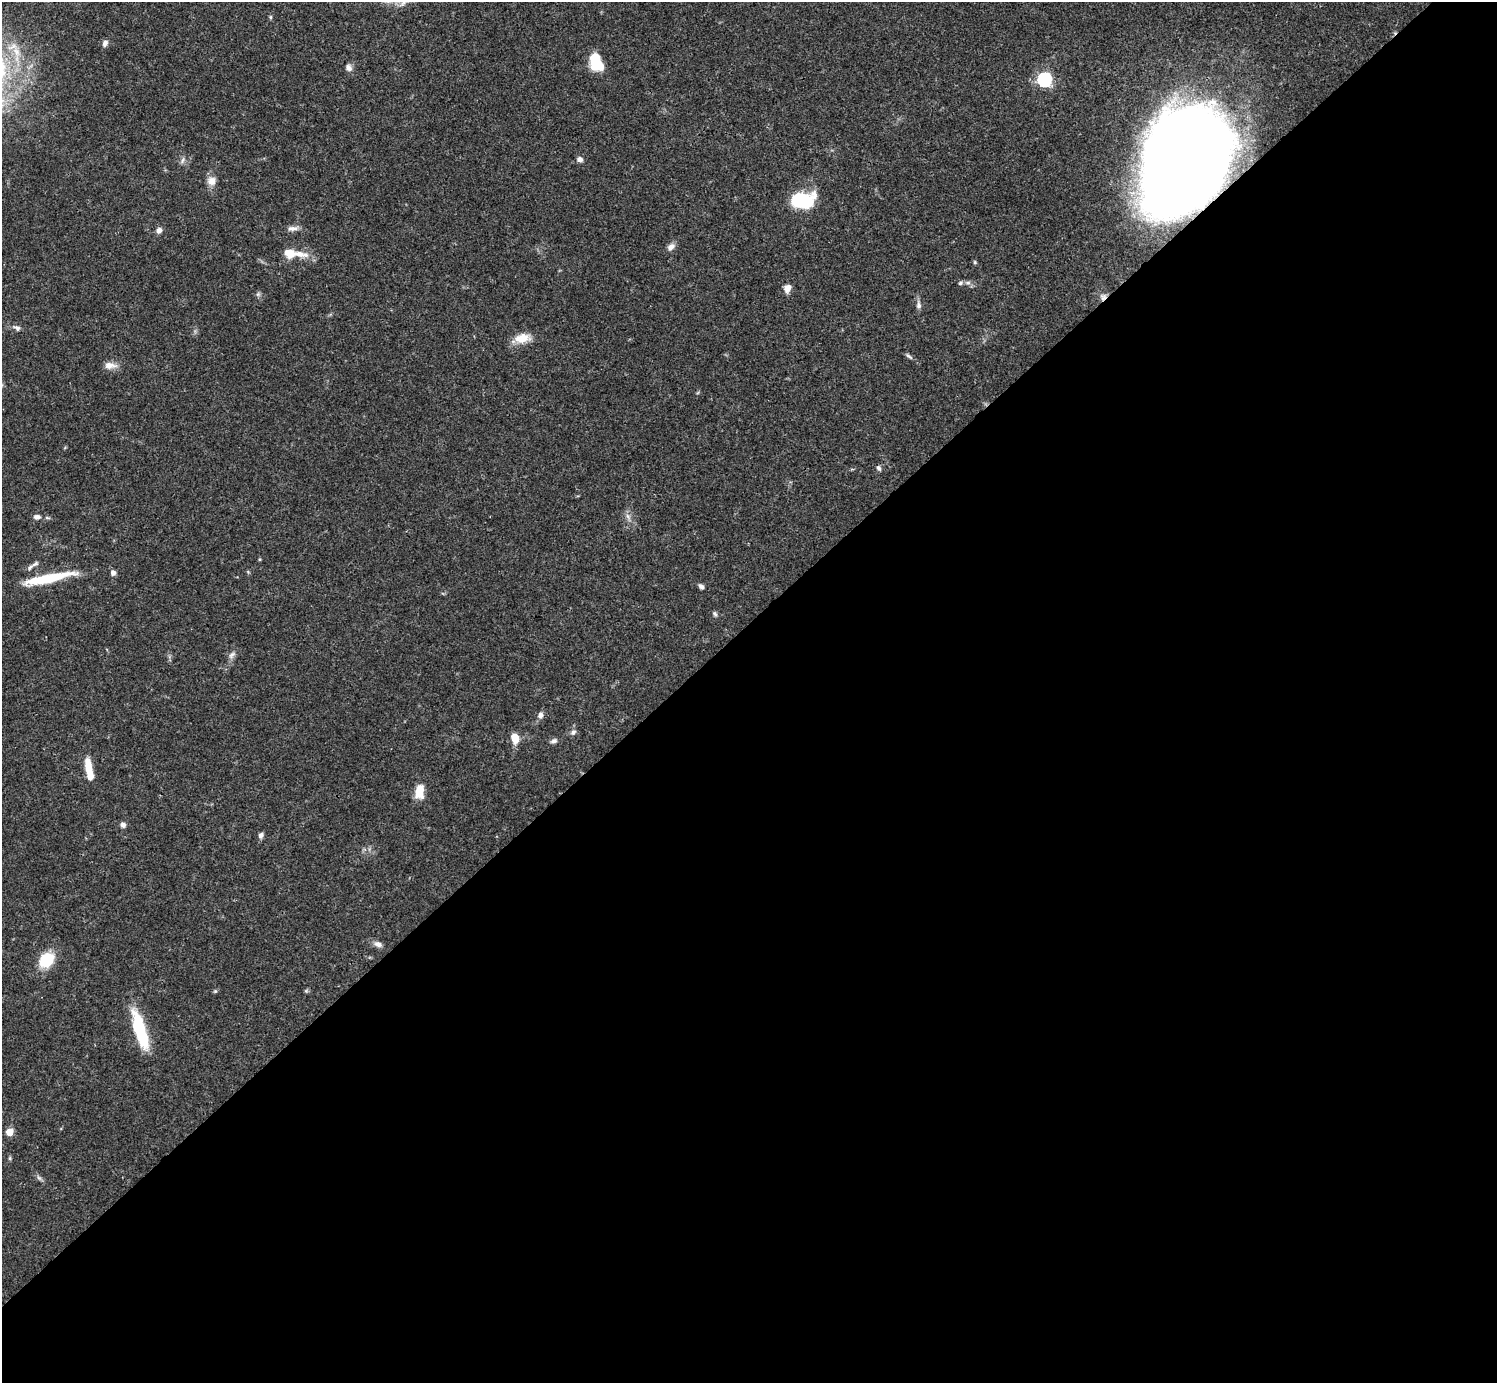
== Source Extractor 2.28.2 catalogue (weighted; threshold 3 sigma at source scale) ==
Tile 15 of 4 x 4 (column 3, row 4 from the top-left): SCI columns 2990-4484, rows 158-1538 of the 5982 x 5981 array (HDU 1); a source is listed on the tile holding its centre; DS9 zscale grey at full resolution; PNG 1499 x 1385 px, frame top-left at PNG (2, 2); no overlay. Shown black and unused: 55% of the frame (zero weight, under 3 of 4 exposures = <1% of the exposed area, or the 3 px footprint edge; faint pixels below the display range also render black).
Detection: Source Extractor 2.28.2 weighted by HDU 2 'WHT'; one run over the whole footprint, this tile lists its part. Background 0.0411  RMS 0.0027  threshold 0.012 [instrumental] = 3 sigma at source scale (4.5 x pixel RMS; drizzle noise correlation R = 1.50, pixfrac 1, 0.05/0.05 arcsec/px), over >= 5 px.
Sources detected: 53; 4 inside a brighter object's white glare — not listed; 2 inside a brighter listed object's ellipse — not listed separately; the other 47 listed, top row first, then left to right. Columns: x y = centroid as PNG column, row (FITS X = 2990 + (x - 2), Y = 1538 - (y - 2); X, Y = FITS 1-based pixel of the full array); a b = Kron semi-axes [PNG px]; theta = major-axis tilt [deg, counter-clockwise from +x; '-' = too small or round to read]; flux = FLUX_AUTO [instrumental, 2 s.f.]
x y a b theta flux
271 17 6 4 -90 0.35
105 43 8 6 70 1.1
595 59 18 11 83 6.8
349 68 10 8 -49 1.2
1044 79 6 6 - 51
580 159 7 6 - 1
182 160 11 5 61 0.76
1185 160 85 61 59 560
212 181 13 11 35 2.2
801 200 16 10 2 27
292 228 16 7 6 1.5
159 230 8 7 - 1
671 247 11 7 43 1.4
289 253 14 9 -14 4
975 262 5 4 - 0.39
968 283 9 4 0 0.77
787 288 9 8 - 1.9
1103 297 10 8 50 1.3
919 305 12 6 -82 1.1
17 328 11 6 -28 1
522 338 21 11 9 4.4
909 356 11 4 -38 0.65
110 365 17 8 -2 2.1
879 468 8 5 -60 0.65
37 517 9 6 7 1.1
259 559 4 3 - 0.29
30 567 12 5 44 0.95
113 573 6 6 - 1
52 578 53 10 13 11
701 586 7 5 -46 0.79
715 614 7 6 - 0.56
232 655 13 6 48 1.1
540 715 8 6 82 1.1
573 732 8 7 - 0.9
515 738 10 8 -69 3.7
554 741 9 6 21 0.84
88 767 20 8 -81 4.7
419 791 15 9 84 4.8
123 825 7 6 - 0.92
261 835 7 5 66 1
378 944 11 7 -22 1.3
46 960 14 11 44 11
215 991 5 4 - 0.33
140 1029 43 14 -74 15
9 1132 5 5 - 6
10 1158 6 4 90 0.38
39 1178 8 5 -44 0.65
Overlapping masked pixels (flux is a lower limit): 2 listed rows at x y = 1185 160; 1103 297